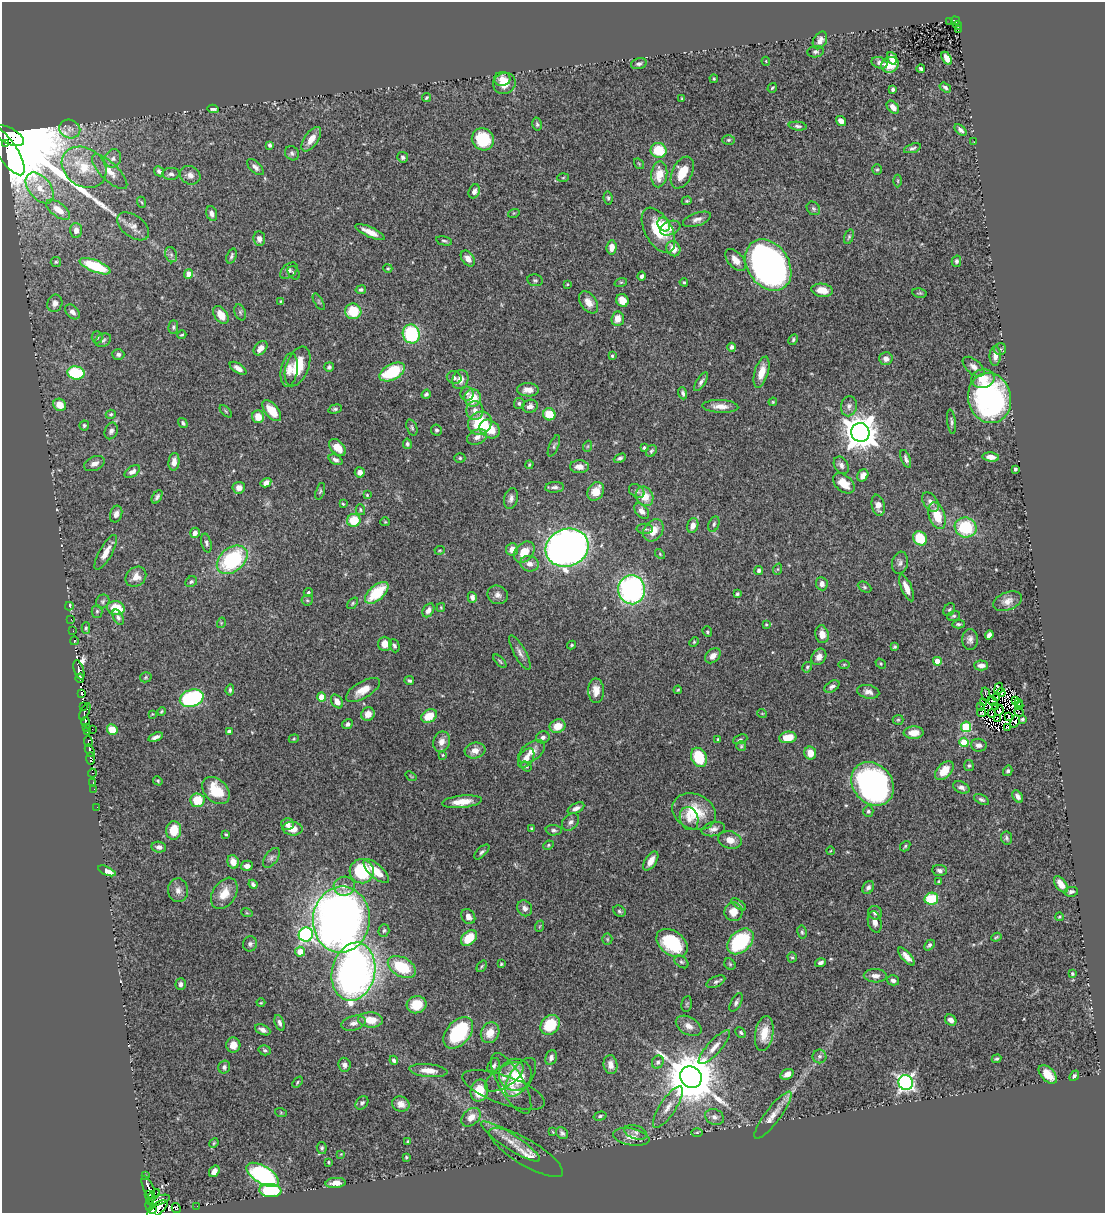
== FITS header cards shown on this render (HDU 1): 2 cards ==
NAXIS1  =                 1103
NAXIS2  =                 1211

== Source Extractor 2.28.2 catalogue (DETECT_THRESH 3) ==
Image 1103 x 1211 px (HDU 1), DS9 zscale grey, 1 PNG px = 1 image px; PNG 1107 x 1215 px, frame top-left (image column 1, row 1211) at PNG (2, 2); each listed source drawn as its Kron ellipse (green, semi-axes under 4 px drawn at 4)
Background 0.42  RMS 0.021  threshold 0.064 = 3 sigma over >= 5 px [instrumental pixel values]
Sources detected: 524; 16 with non-positive FLUX_AUTO (blend fragments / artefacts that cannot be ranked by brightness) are neither listed nor drawn; of the other 508, the 500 brightest by FLUX_AUTO listed and drawn (8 fainter detections omitted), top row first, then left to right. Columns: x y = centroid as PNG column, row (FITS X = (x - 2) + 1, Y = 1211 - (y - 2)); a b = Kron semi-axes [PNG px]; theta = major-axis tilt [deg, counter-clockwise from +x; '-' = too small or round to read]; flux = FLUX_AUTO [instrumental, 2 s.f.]
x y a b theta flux
955 21 4 3 - 37
950 22 3 3 - 4.5
958 25 4 3 - 16
958 30 2 2 - 6.3
820 40 9 6 61 8.9
816 52 8 5 8 3.9
892 58 6 4 -67 8.5
947 58 7 4 -59 12
766 61 4 4 - 1.3
879 63 8 5 -19 5.3
639 64 8 5 17 4.1
890 65 9 7 27 26
921 69 4 3 - 3.5
502 79 8 7 - 12
714 79 4 3 - 1.5
504 83 11 10 - 20
945 87 6 4 -34 4
772 88 5 3 - 1.5
893 89 3 3 - 2.8
426 98 4 4 - 2
682 98 3 3 - 1.4
893 107 7 5 -49 8.8
213 109 5 3 - 4.3
841 121 5 4 - 9
537 124 6 4 -75 2.5
798 126 9 4 -7 3.6
70 129 11 9 -20 8.6
961 130 7 4 -44 4.5
9 136 17 8 -27 50000
311 139 14 7 55 17
483 139 11 10 - 58
729 140 6 5 - 2.3
974 142 3 2 - 3.6
5 144 4 3 - 1600
270 145 4 4 - 3.2
912 148 9 4 18 3.5
659 150 8 7 - 45
7 151 28 10 -57 760
292 153 7 6 - 3.6
403 157 5 5 - 3.4
113 158 9 8 - 7.3
639 164 6 4 -55 1.5
84 167 24 19 -34 49
255 167 10 5 -43 5.8
877 169 5 5 - 2
159 171 5 4 - 3.8
110 172 23 9 -44 18
682 172 17 10 64 31
171 174 8 6 4 5.2
659 174 13 8 85 26
190 175 10 9 - 8.9
563 178 6 4 3 1.5
898 181 6 4 -89 2
40 188 18 11 -51 24
474 191 7 5 67 5.6
608 198 6 4 -80 2.8
687 201 5 4 - 1.9
141 202 6 3 -69 1.8
813 208 7 6 - 3.2
58 210 14 7 -37 18
514 213 6 3 17 1.6
212 214 7 5 -73 6.5
697 219 14 6 19 7.5
664 224 7 6 - 14
133 226 18 11 -36 12
670 228 11 6 23 9.9
76 230 7 6 - 8.2
658 230 24 13 -61 55
370 232 16 5 -25 14
849 237 7 4 72 2.5
259 239 7 6 - 6.4
444 241 8 4 -12 2.8
612 247 7 5 85 11
673 249 8 7 - 15
171 255 8 6 -70 3.8
232 256 8 5 70 3.4
468 259 9 6 -54 9.4
735 260 13 7 -49 13
956 261 5 4 - 3.7
56 262 5 5 - 2.3
768 265 28 20 -56 690
95 266 17 6 -22 75
388 268 5 4 - 1.8
289 271 10 6 41 5.3
294 273 7 5 -53 2.6
188 274 5 4 - 14
642 276 4 3 - 3.5
535 280 8 6 -11 2.9
621 282 6 4 18 2
684 282 4 3 - 1.8
567 284 4 3 - 1.3
361 290 5 4 - 3.6
822 290 11 6 -8 19
919 293 7 4 -8 2.3
622 300 7 6 - 18
281 301 4 3 - 1.4
319 302 9 4 -60 2.4
589 302 12 8 -55 12
55 303 9 7 70 7.8
353 311 8 8 - 49
72 312 8 6 -46 7.1
240 312 8 5 -72 2.9
221 315 10 6 -55 19
618 319 7 6 - 14
173 327 7 5 88 2.6
411 334 9 8 - 110
182 335 4 3 - 1.4
97 337 6 5 - 2.4
103 340 8 6 31 3.8
793 340 6 4 62 2.2
732 347 4 4 - 4.8
261 348 8 5 47 11
1000 349 6 6 - 3.3
118 354 6 5 - 3.7
612 356 3 3 - 1.7
995 356 10 5 89 9.6
886 359 6 6 - 7.5
298 366 21 11 69 35
329 367 5 5 - 2.9
974 367 13 7 -39 8.7
238 368 9 4 -33 7.8
289 370 17 8 81 12
392 372 14 7 28 89
761 372 16 7 73 20
76 373 9 6 -7 82
454 378 7 6 - 4
460 379 10 8 69 11
983 379 11 9 11 24
701 382 11 4 56 4.6
528 390 11 6 -1 12
683 393 6 4 -71 3.4
426 394 5 4 - 3.2
467 394 7 6 - 3.7
473 398 9 8 - 32
990 398 25 21 -79 340
773 402 4 4 - 1.6
519 403 5 5 - 3.1
60 405 7 6 - 19
530 406 8 6 17 7.3
720 406 18 6 -3 14
849 406 10 8 79 7
335 409 7 4 14 2.8
475 410 9 8 - 10
226 411 7 3 -45 1.7
272 411 12 6 -51 24
111 414 5 4 - 2.2
549 414 6 6 - 32
258 417 6 6 - 18
951 422 12 4 -83 3.5
183 423 5 4 - 2.9
480 423 12 11 - 59
84 425 5 5 - 2.2
412 427 9 5 -72 3
490 429 11 8 -33 29
436 430 5 5 - 2.7
111 431 8 6 68 4.9
860 432 9 9 - 3100
477 437 10 7 26 8.6
407 444 5 4 - 3.1
554 446 11 4 67 3.5
588 446 5 3 - 1.4
337 448 10 6 -46 21
644 448 3 3 - 2.4
651 451 6 5 - 2.7
991 457 8 4 -6 11
460 458 5 4 - 2.3
620 458 6 4 26 3.3
906 459 9 4 -69 4.7
336 460 7 5 -24 5
174 462 9 5 84 11
94 464 11 7 24 8.7
529 465 4 3 - 1.6
841 465 9 6 -58 6.1
579 467 9 6 -1 9.3
1015 469 3 3 - 3.6
132 471 9 5 34 5.9
360 472 5 5 - 6.3
863 475 6 5 - 9.9
266 483 5 4 - 7.8
844 483 12 8 -41 21
555 487 9 5 3 4.7
239 488 6 6 - 9.8
320 491 9 4 74 2.4
596 491 10 7 58 22
637 491 8 6 -36 4.4
367 495 4 3 - 1.4
645 496 10 8 -61 25
157 497 7 4 58 3.6
511 498 11 6 76 6.3
930 502 11 7 -56 6.8
343 504 4 3 - 1.5
878 505 11 6 -78 11
360 510 5 4 - 2.1
642 511 9 6 -51 8.6
116 514 8 6 72 6.5
937 516 14 8 -71 29
354 520 7 6 - 39
385 522 5 4 - 1.7
714 524 8 5 68 3.7
693 525 7 5 74 9.6
966 527 11 10 - 78
645 529 8 5 -1 3.1
653 530 12 9 52 20
195 533 5 4 - 6.8
920 538 7 6 - 37
206 543 9 5 -76 3.8
567 548 22 18 21 1000
512 549 6 6 - 11
440 550 5 3 - 1.6
106 552 20 6 60 14
524 552 12 8 47 20
660 554 6 3 -47 1.7
232 560 17 12 39 130
900 563 11 8 80 5.6
530 564 9 7 -17 8.1
778 569 6 3 71 1.5
759 570 4 4 - 3.8
136 577 11 9 42 14
191 582 6 5 - 2.8
822 584 6 6 - 7.5
864 587 7 5 -27 2.4
906 588 14 5 -67 15
632 590 14 13 - 300
308 592 5 4 - 2.1
377 593 14 7 42 55
737 594 3 3 - 2.6
498 595 10 9 - 7.2
472 597 5 4 - 5.3
307 600 6 5 - 2.2
103 601 7 6 - 3
1007 601 15 9 20 11
353 603 7 4 50 2.1
69 606 4 3 - 8.8
441 607 4 4 - 1.4
116 608 9 6 -8 45
428 610 7 5 59 7.5
949 610 7 5 55 2.8
97 611 6 5 - 2.6
953 616 6 5 - 2.5
118 617 8 4 -62 4.3
71 619 3 2 - 1.5
221 623 5 3 - 1.2
766 624 4 4 - 1.3
958 624 6 3 4 2.6
86 628 6 4 89 2.3
73 631 2 2 - 3.7
707 632 5 4 - 2.1
822 634 9 6 -77 12
989 635 5 4 - 5.9
970 639 10 8 90 6.9
74 641 4 3 - 15
694 642 5 4 - 1.7
385 644 7 6 - 15
572 645 4 3 - 1.8
394 646 7 5 -67 3.3
895 647 4 3 - 2.2
520 652 19 6 -62 7.9
713 656 9 6 42 9.8
819 657 9 7 56 11
500 661 8 3 -46 2.3
937 661 4 4 - 20
881 663 6 4 -37 1.8
844 664 5 3 - 1.5
981 665 7 5 0 9.4
807 667 5 4 - 2.3
79 670 10 4 -73 400
146 677 6 5 - 2.2
80 678 4 3 - 150
409 681 5 4 - 2.7
832 686 8 5 33 4.8
999 688 5 4 - 14
230 690 6 3 84 2.5
363 690 19 8 30 20
678 690 4 3 - 1.6
596 691 12 8 -89 15
868 692 11 6 -12 7.3
1001 693 4 3 - 2.7
81 694 3 2 - 180
986 694 7 2 -76 1.4
322 697 4 4 - 31
997 697 3 2 - 2.2
192 698 12 8 17 170
337 701 7 5 -55 12
993 701 5 2 - 3.3
1016 701 3 2 - 3
1019 702 4 3 - 3
983 703 3 2 - 1.3
83 706 2 2 - 32
981 706 2 2 - 1.1
1019 706 4 2 - 2.7
996 707 3 2 - 1.9
999 710 5 3 - 1.8
161 711 4 3 - 1.6
85 712 9 3 65 110
1019 712 5 2 - 1.9
762 713 5 3 - 1.1
982 713 4 2 - 2.5
152 714 4 3 - 1.2
368 714 7 6 - 13
992 714 4 2 - 2.6
429 716 8 6 29 26
1008 716 3 2 - 2.4
997 719 2 2 - 1.6
1022 719 4 3 - 2.3
898 720 5 5 - 1.8
1015 721 6 3 67 1.5
85 722 5 3 - 47
347 724 5 5 - 3.9
557 726 8 6 21 24
87 727 3 3 - 65
966 727 5 5 - 93
1008 727 3 2 - 1.7
92 729 3 2 - 6.7
112 730 6 5 - 25
87 732 3 3 - 37
229 732 4 3 - 5.5
914 733 10 6 3 17
156 737 7 4 21 5.5
543 737 7 6 - 4.4
788 737 8 5 8 24
294 739 5 4 - 1.7
718 739 3 3 - 2.7
740 739 7 4 21 2.2
88 742 5 3 - 59
442 742 10 8 70 11
964 742 5 4 - 48
979 745 8 6 -6 6.3
741 746 5 5 - 1.9
475 750 10 8 15 13
90 751 7 3 -60 48
532 752 15 9 36 15
810 753 6 6 - 19
443 755 4 3 - 1.4
699 757 10 7 -64 58
91 758 6 4 89 160
526 758 11 6 54 10
969 765 5 5 - 2.6
526 766 6 4 -36 2
944 771 11 7 45 25
1008 771 5 4 - 2.8
92 773 4 3 - 7
411 776 6 3 -37 1.4
158 781 5 4 - 1.8
93 783 3 2 - 7.9
872 784 23 19 -50 480
961 787 8 5 -26 5.8
94 789 2 2 - 6.5
216 791 16 11 -44 46
1018 797 7 4 -53 6.5
981 799 8 4 -27 3.7
197 800 7 7 - 37
462 802 20 6 6 20
97 807 2 2 - 7.3
576 808 9 5 26 6.1
868 811 6 5 - 2.7
694 812 23 17 -23 49
689 819 12 9 -71 11
570 822 10 7 45 5.4
287 824 6 6 - 6
293 829 10 6 -7 15
531 829 4 2 - 1.8
713 829 12 7 12 6.9
174 830 9 7 83 33
554 830 8 5 -4 3.6
226 834 3 3 - 1.7
1007 838 6 5 - 3.2
730 840 12 8 -15 14
548 845 5 4 - 1.9
905 846 6 4 49 2.1
159 847 7 5 -7 6.3
830 851 4 2 - 1.1
482 852 9 4 44 3.5
271 858 11 6 53 5.3
651 861 11 5 57 14
233 862 7 5 -72 15
247 866 6 5 - 7.9
939 870 7 5 -6 4.7
107 871 9 3 -24 14
362 871 12 12 - 98
376 871 16 6 -42 28
939 881 3 3 - 1.4
253 884 5 3 - 3.4
1061 884 9 5 -54 15
344 886 10 9 - 9.9
868 887 7 5 55 4.5
178 890 12 10 -84 9.2
1071 892 7 5 9 4.2
224 893 17 11 58 21
931 899 7 6 - 62
739 904 8 4 -37 2.9
525 908 8 7 - 6.2
619 911 6 5 - 2.6
733 912 9 9 - 18
247 913 6 3 -18 1.4
875 913 7 6 - 5.7
468 917 8 6 -53 8.4
1060 917 4 4 - 1.8
341 920 33 28 83 1100
875 922 11 6 -76 8.3
540 926 6 3 70 1.4
384 931 6 5 - 2.9
802 932 7 4 -79 2.7
306 934 7 7 - 240
996 937 5 4 - 1.9
469 938 9 6 42 40
607 939 5 5 - 2
740 941 15 10 43 120
672 943 17 12 -36 84
250 944 8 7 - 4.2
929 945 6 4 45 3.2
300 952 5 5 - 20
906 956 11 5 -49 12
792 957 5 4 - 2.2
681 962 8 5 -39 3.3
820 963 5 4 - 4.2
501 964 4 4 - 1.6
730 964 6 5 - 2.4
482 966 6 3 55 1.8
402 967 15 9 -29 65
353 972 29 21 78 660
1072 974 4 4 - 1.8
875 976 11 6 -3 8.3
893 980 6 5 - 4.7
716 982 10 5 25 3.9
181 984 6 5 - 4.8
736 1002 10 5 63 4.3
261 1003 4 4 - 1.4
687 1004 8 5 81 2.1
417 1005 10 8 14 34
370 1020 12 7 -5 25
951 1020 6 5 - 7.2
279 1023 8 4 -72 5.1
353 1023 12 7 15 8.3
550 1025 11 9 50 54
689 1026 14 8 -30 11
263 1030 8 5 -24 6.4
458 1033 18 11 50 110
490 1033 11 9 61 19
741 1033 6 4 -46 2.6
764 1033 17 9 80 27
233 1045 7 7 - 12
714 1047 22 6 48 13
265 1050 6 5 - 2.7
819 1056 7 7 - 4.1
551 1058 8 5 72 5.7
996 1059 5 4 - 2
394 1060 4 4 - 3.4
658 1062 7 5 62 3.8
344 1065 7 6 - 6
610 1065 9 7 -81 11
494 1066 8 5 65 4.2
224 1067 6 6 - 4
428 1070 19 6 -5 16
787 1074 7 5 31 8.2
1048 1074 11 6 -44 24
515 1075 16 16 - 28
1074 1076 6 4 49 2.9
504 1077 22 10 34 18
521 1077 22 11 55 21
691 1077 11 10 - 8900
297 1082 6 4 47 1.9
511 1083 34 12 -60 31
906 1083 7 7 - 470
504 1090 43 14 -20 24
479 1091 11 8 77 33
362 1103 7 5 50 3.6
401 1104 9 7 -19 9.7
668 1107 24 8 57 16
281 1113 6 4 -19 1.4
773 1115 29 7 53 17
600 1116 6 4 16 2.8
471 1117 11 8 41 15
714 1117 10 7 -25 7.1
553 1132 4 2 - 1.1
636 1132 12 6 -19 5.5
697 1132 5 3 - 1.5
562 1133 6 5 - 4
631 1137 18 8 -10 15
511 1141 35 7 -33 22
408 1142 3 3 - 1.6
214 1143 5 4 - 1.5
322 1148 6 5 - 2.7
526 1152 42 12 -31 23
341 1154 4 4 - 1.1
406 1157 4 3 - 1.6
328 1162 3 2 - 1.3
214 1171 6 5 - 8.3
263 1175 18 8 -31 260
145 1176 3 3 - 28
336 1183 10 5 4 10
148 1187 12 5 -66 23
270 1190 11 6 -4 98
149 1195 4 2 - 75
153 1196 9 4 50 110
159 1200 11 4 17 160
150 1206 5 4 - 94
197 1206 2 2 - 2.9
176 1208 5 2 - 24
157 1209 12 5 38 150
152 1210 4 3 - 75
At the frame edge (FLAGS 8, measured only in part): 1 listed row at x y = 157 1209
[8 fainter detections neither listed nor drawn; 16 non-positive-flux detections neither listed nor drawn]